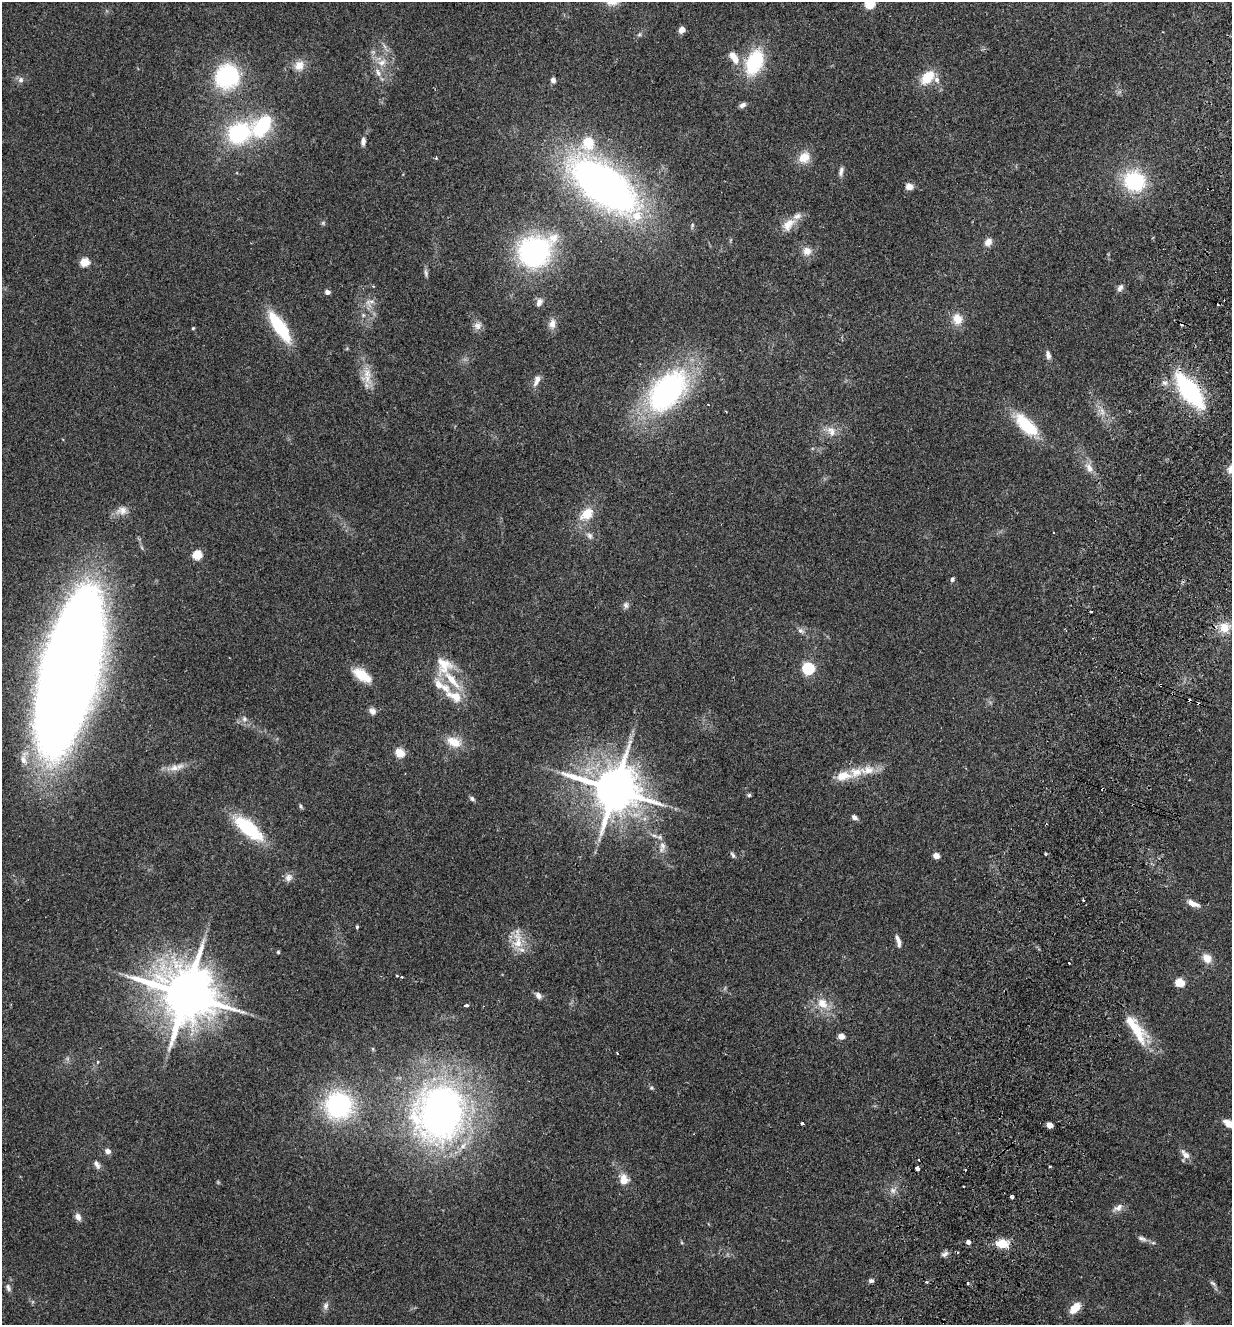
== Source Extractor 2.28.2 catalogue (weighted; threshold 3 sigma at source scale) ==
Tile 10 of 4 x 4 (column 2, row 3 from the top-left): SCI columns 1419-2648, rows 1348-2670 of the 5425 x 5337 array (HDU 1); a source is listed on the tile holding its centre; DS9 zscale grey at full resolution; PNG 1234 x 1327 px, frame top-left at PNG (2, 2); no overlay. Shown black and unused: <1% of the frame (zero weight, under 2 of 3 exposures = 3% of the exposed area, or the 3 px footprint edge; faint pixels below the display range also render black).
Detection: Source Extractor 2.28.2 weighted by HDU 2 'WHT'; one run over the whole footprint, this tile lists its part. Background 0.152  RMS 0.01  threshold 0.047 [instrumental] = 3 sigma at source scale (4.5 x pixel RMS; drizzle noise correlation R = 1.50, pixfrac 1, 0.05/0.05 arcsec/px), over >= 5 px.
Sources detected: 147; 1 too faint to see at this stretch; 9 cosmic-ray / hot-pixel residue — not listed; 10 inside a brighter listed object's ellipse — not listed separately; the other 127 listed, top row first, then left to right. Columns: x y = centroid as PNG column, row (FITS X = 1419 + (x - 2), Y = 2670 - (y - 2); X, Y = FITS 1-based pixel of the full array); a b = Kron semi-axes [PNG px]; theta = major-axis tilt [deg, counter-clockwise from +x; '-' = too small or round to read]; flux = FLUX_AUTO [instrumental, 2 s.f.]
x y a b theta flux
870 3 5 5 - 71
682 30 6 5 - 6.8
639 34 6 5 - 1.8
734 58 17 8 -53 14
382 62 13 9 21 9.5
754 62 24 15 67 68
299 65 14 12 53 11
378 73 11 6 -60 5.8
227 76 30 29 - 85
927 77 18 11 46 24
21 80 8 8 - 3.6
553 80 7 6 - 3
743 105 8 5 33 3.6
262 126 24 15 51 66
239 133 22 18 32 94
363 141 11 6 86 4.5
804 157 16 13 35 14
436 158 4 3 - 1.2
841 171 12 5 80 3.8
1134 181 23 21 -26 74
604 186 72 32 -37 560
909 187 5 4 - 21
788 225 21 12 57 13
988 242 10 8 48 6.6
807 251 11 11 - 8.4
534 252 30 28 21 190
84 262 5 5 - 43
426 273 10 5 -77 2.7
1120 288 11 6 57 3.7
327 292 4 4 - 5.4
368 302 14 5 -61 5.7
539 302 12 8 66 5.3
957 319 16 13 -76 13
552 324 13 8 82 7.2
477 326 11 9 -31 5.7
279 327 33 9 -56 69
193 328 4 4 - 1
1048 355 11 6 -77 3.9
367 373 16 12 -73 14
536 383 10 7 69 4.9
1164 383 8 6 -4 3.7
667 391 42 25 50 250
1189 391 30 13 -52 150
1102 411 13 6 -77 6.6
1026 425 34 14 -45 47
831 431 15 11 -55 10
1089 468 15 9 -59 8.2
122 510 16 11 8 8.7
587 514 20 14 38 20
589 536 9 7 -57 3.8
197 555 5 5 - 53
952 579 5 4 - 2.9
626 605 9 7 -82 3.4
1091 612 2 2 - 1.1
1224 627 14 13 - 16
800 631 9 6 -49 3.4
444 665 25 22 -66 27
808 668 6 5 - 140
69 673 110 37 75 2800
362 675 24 11 -35 22
455 696 19 14 -41 18
372 711 9 7 -35 4.9
244 719 7 7 - 3.4
454 742 21 12 -25 16
400 753 5 5 - 47
24 758 25 11 82 16
174 768 15 8 3 8.6
868 770 22 12 6 17
843 776 21 12 11 17
615 789 14 12 -15 5000
749 795 5 5 - 1.6
472 799 7 5 -41 2.3
300 806 7 4 -67 1.6
854 817 7 5 -34 3.7
248 828 31 12 -40 74
654 836 9 4 -9 3.2
662 845 11 8 -78 6.5
1046 854 4 3 - 1.2
733 855 9 4 -56 2.3
936 856 5 4 - 14
288 878 11 9 47 5.3
1083 900 3 2 - 1.1
1193 903 15 6 -24 7.7
357 927 4 4 - 1.3
898 941 16 5 -75 5.5
518 942 27 12 -89 18
278 952 4 4 - 1.2
1207 958 11 9 -50 10
1069 963 3 2 - 1
397 976 3 3 - 1.6
1180 982 5 5 - 43
186 994 17 14 -24 6700
538 995 9 6 -52 4.5
822 1003 16 13 -46 16
466 1005 4 3 - 4.1
1136 1029 43 12 -57 36
841 1036 5 4 - 13
373 1049 6 3 -72 1.1
617 1053 3 3 - 3.8
651 1088 6 5 - 1.6
339 1105 27 27 - 140
441 1113 55 48 76 510
802 1123 3 3 - 3.6
1229 1124 15 7 -33 9.7
1049 1125 5 4 - 16
107 1151 7 6 - 4.1
1185 1154 15 8 -48 6.4
919 1160 3 2 - 0.83
97 1164 12 6 -58 4.3
917 1169 4 3 - 8.8
965 1170 2 2 - 1.1
624 1180 13 11 -70 11
893 1190 9 8 - 4.9
1012 1197 3 3 - 8.4
1118 1208 14 8 31 6
78 1217 10 7 -62 5
1142 1239 13 6 -21 4.2
968 1242 4 4 - 4.3
1002 1243 13 9 -5 17
945 1254 9 6 43 3.5
871 1281 7 5 1 2.6
927 1282 4 3 - 1.8
968 1283 3 3 - 3.3
1213 1283 9 5 -37 2.5
8 1288 10 6 -65 3.3
326 1306 10 7 70 3.9
1075 1308 13 8 47 14
Overlapping masked pixels (flux is a lower limit): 1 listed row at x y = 1189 391
Isophote crosses this tile's border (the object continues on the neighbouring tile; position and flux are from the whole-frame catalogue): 3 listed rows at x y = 870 3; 69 673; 1229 1124